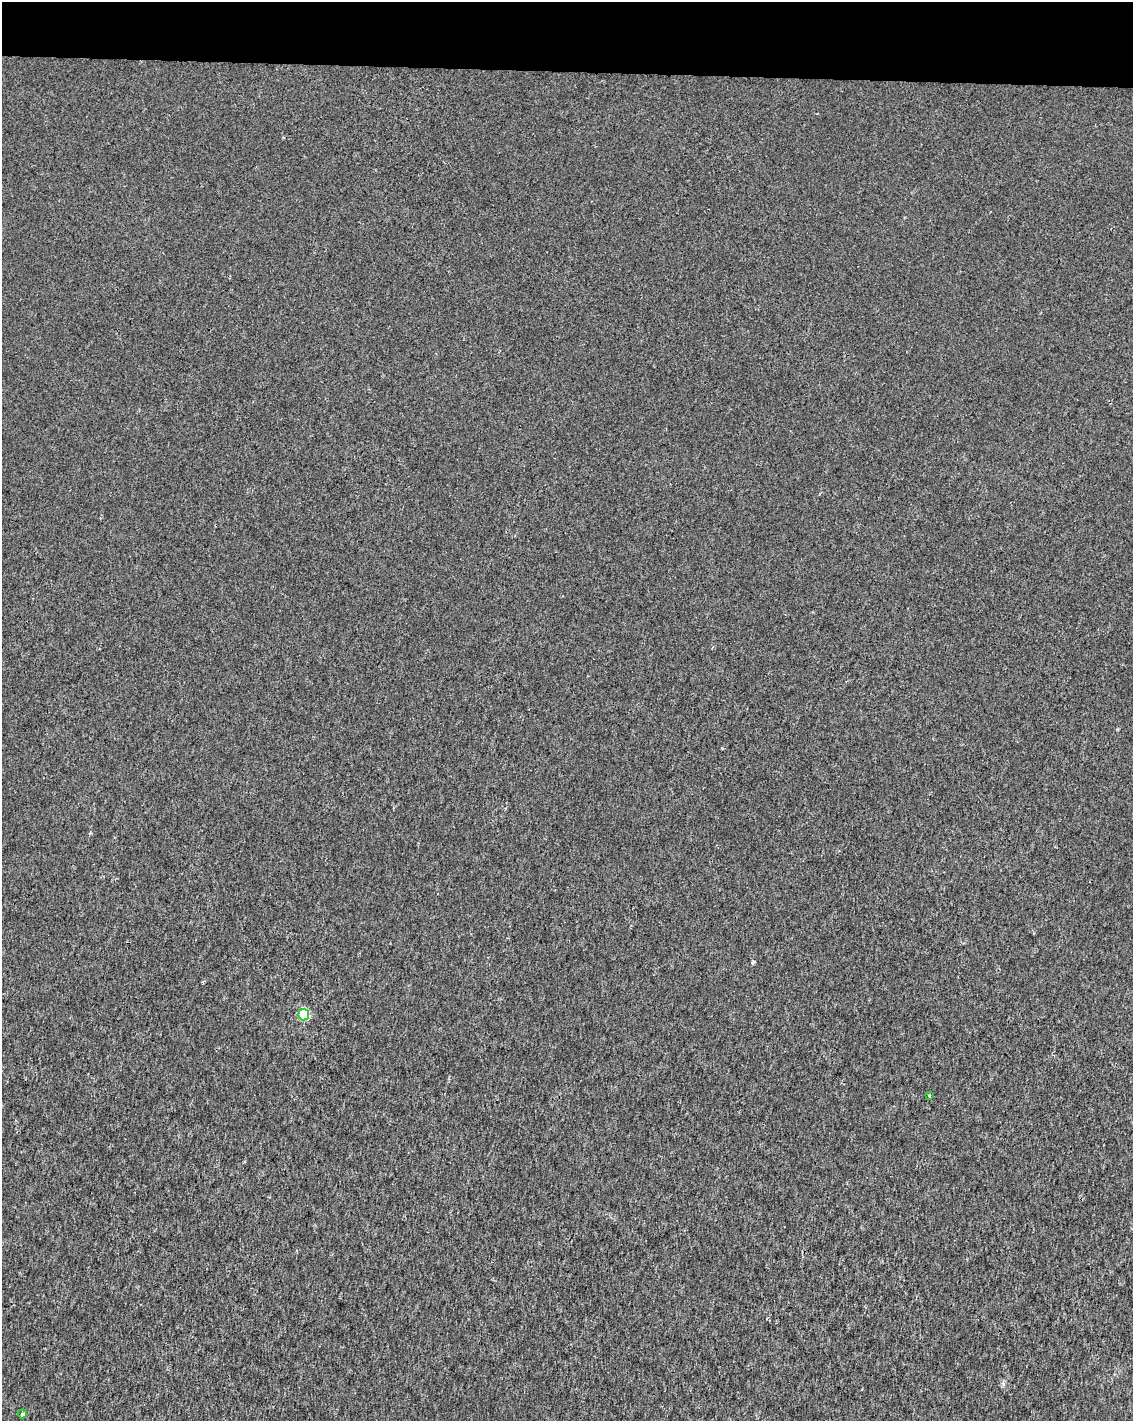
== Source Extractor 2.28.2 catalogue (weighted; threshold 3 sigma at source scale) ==
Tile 3 of 4 x 3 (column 3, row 1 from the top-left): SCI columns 2264-3394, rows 3067-4485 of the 4539 x 4778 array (HDU 1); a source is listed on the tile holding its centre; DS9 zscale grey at full resolution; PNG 1135 x 1423 px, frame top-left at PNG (2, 2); each listed source drawn as its Kron ellipse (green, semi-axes under 4 px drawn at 4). Shown black and unused: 5% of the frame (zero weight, under 2 of 3 exposures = <1% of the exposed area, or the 3 px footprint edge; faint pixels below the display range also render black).
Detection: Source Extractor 2.28.2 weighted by HDU 2 'WHT'; one run over the whole footprint, this tile lists its part. Background 8.54e-04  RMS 0.0033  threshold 0.015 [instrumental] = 3 sigma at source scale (4.5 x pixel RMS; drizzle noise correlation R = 1.50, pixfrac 1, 0.0396/0.0396 arcsec/px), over >= 5 px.
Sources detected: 3; all 3 listed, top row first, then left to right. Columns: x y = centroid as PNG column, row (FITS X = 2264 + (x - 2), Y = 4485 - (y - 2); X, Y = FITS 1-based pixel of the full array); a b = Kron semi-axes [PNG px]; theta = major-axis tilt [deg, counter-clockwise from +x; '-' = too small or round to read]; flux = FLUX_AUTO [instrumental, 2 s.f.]
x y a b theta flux
304 1015 5 5 - 25
929 1096 3 2 - 0.44
22 1414 4 4 - 0.84